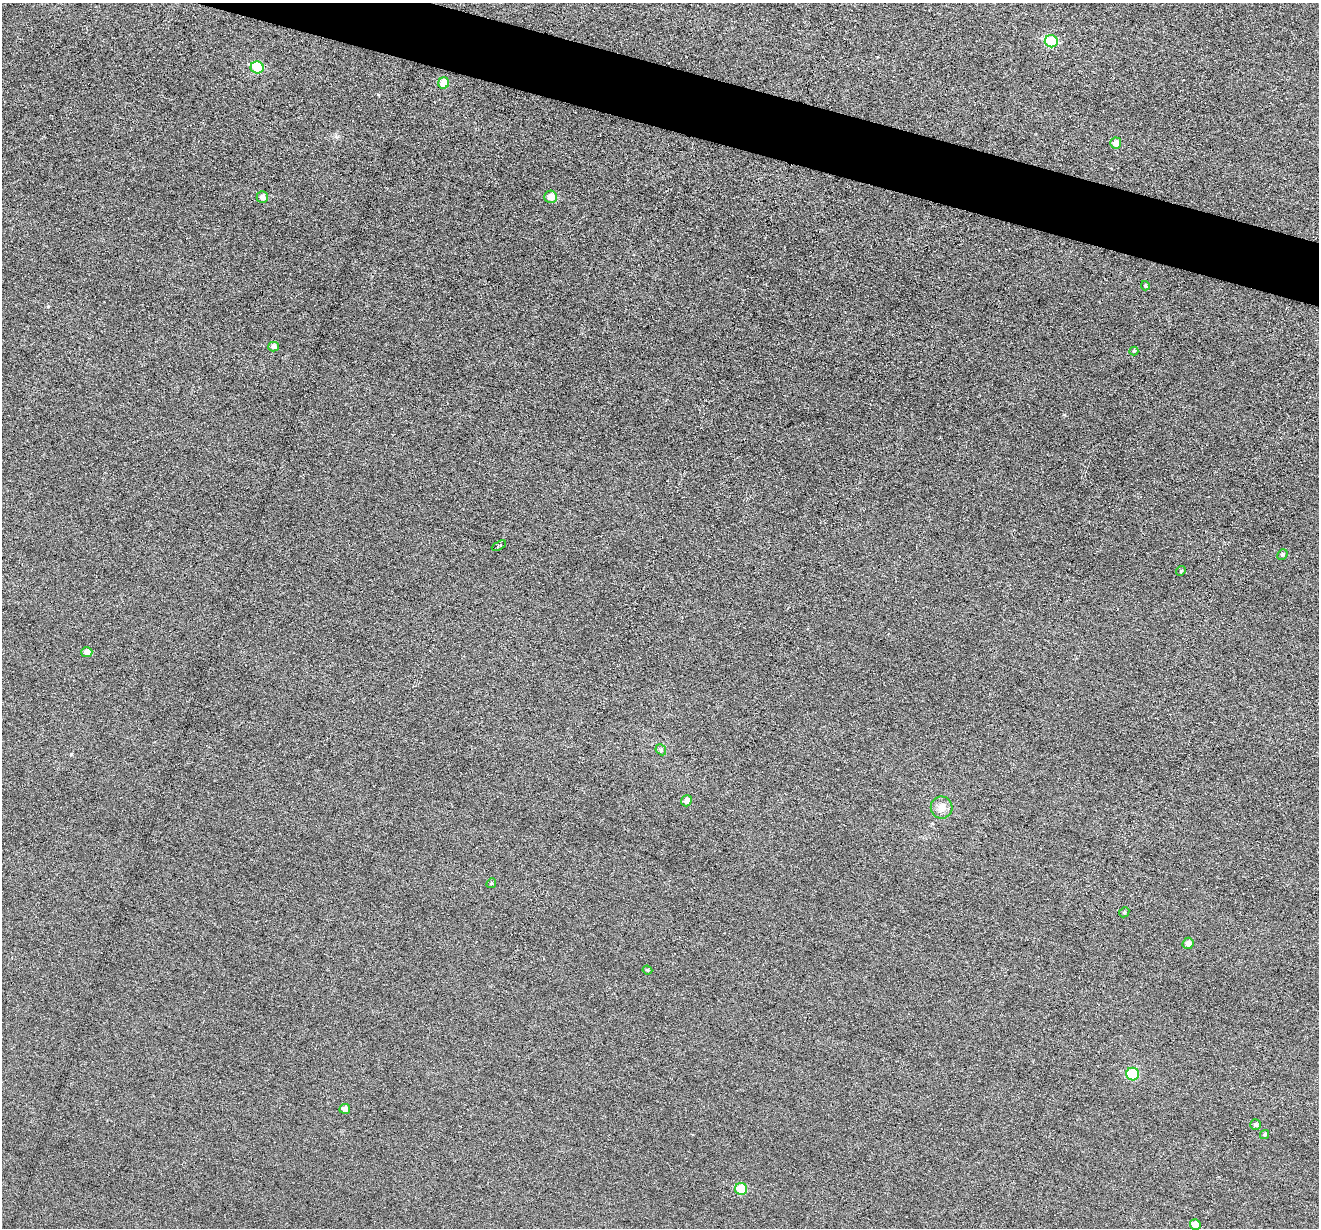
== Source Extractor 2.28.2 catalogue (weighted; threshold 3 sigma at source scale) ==
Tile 11 of 4 x 4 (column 3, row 3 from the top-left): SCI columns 2637-3953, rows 1357-2582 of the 5274 x 5294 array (HDU 1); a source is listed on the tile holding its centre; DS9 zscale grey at full resolution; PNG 1321 x 1230 px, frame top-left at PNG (2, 3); each listed source drawn as its Kron ellipse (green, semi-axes under 4 px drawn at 4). Shown black and unused: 4% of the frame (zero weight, under 3 of 6 exposures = <1% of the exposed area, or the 3 px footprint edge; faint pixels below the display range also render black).
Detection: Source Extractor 2.28.2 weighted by HDU 2 'WHT'; one run over the whole footprint, this tile lists its part. Background 0.0399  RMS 0.0054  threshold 0.0222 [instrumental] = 3 sigma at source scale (4.09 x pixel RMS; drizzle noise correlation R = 1.36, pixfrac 0.8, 0.05/0.05 arcsec/px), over >= 5 px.
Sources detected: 26; all 26 listed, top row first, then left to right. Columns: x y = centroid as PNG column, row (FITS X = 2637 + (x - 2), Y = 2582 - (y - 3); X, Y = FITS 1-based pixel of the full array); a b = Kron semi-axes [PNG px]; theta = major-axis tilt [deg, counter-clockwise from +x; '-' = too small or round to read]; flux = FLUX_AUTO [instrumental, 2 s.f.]
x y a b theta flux
1051 41 6 6 - 19
257 67 6 6 - 16
444 83 5 5 - 6.2
1116 143 5 5 - 3.2
262 197 6 5 - 2.2
551 197 6 6 - 4.8
1145 286 5 4 - 0.73
273 347 5 5 - 1.7
1134 351 4 4 - 0.72
499 546 8 4 29 1.3
1282 554 5 4 - 0.74
1181 571 5 4 - 0.65
87 652 5 5 - 3
661 750 6 4 -47 0.85
686 801 6 5 - 3.3
942 807 11 11 - 3.7
491 883 5 4 - 0.67
1124 912 5 4 - 0.73
1188 943 6 5 - 2.7
647 970 5 4 - 0.67
1133 1074 6 6 - 15
345 1109 5 5 - 2.1
1255 1125 5 5 - 0.93
1265 1134 5 4 - 0.83
741 1189 6 6 - 12
1195 1224 5 5 - 4.5
Unlisted compact peaks at least as high as the median listed source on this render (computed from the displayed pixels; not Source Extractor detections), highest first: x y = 71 754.